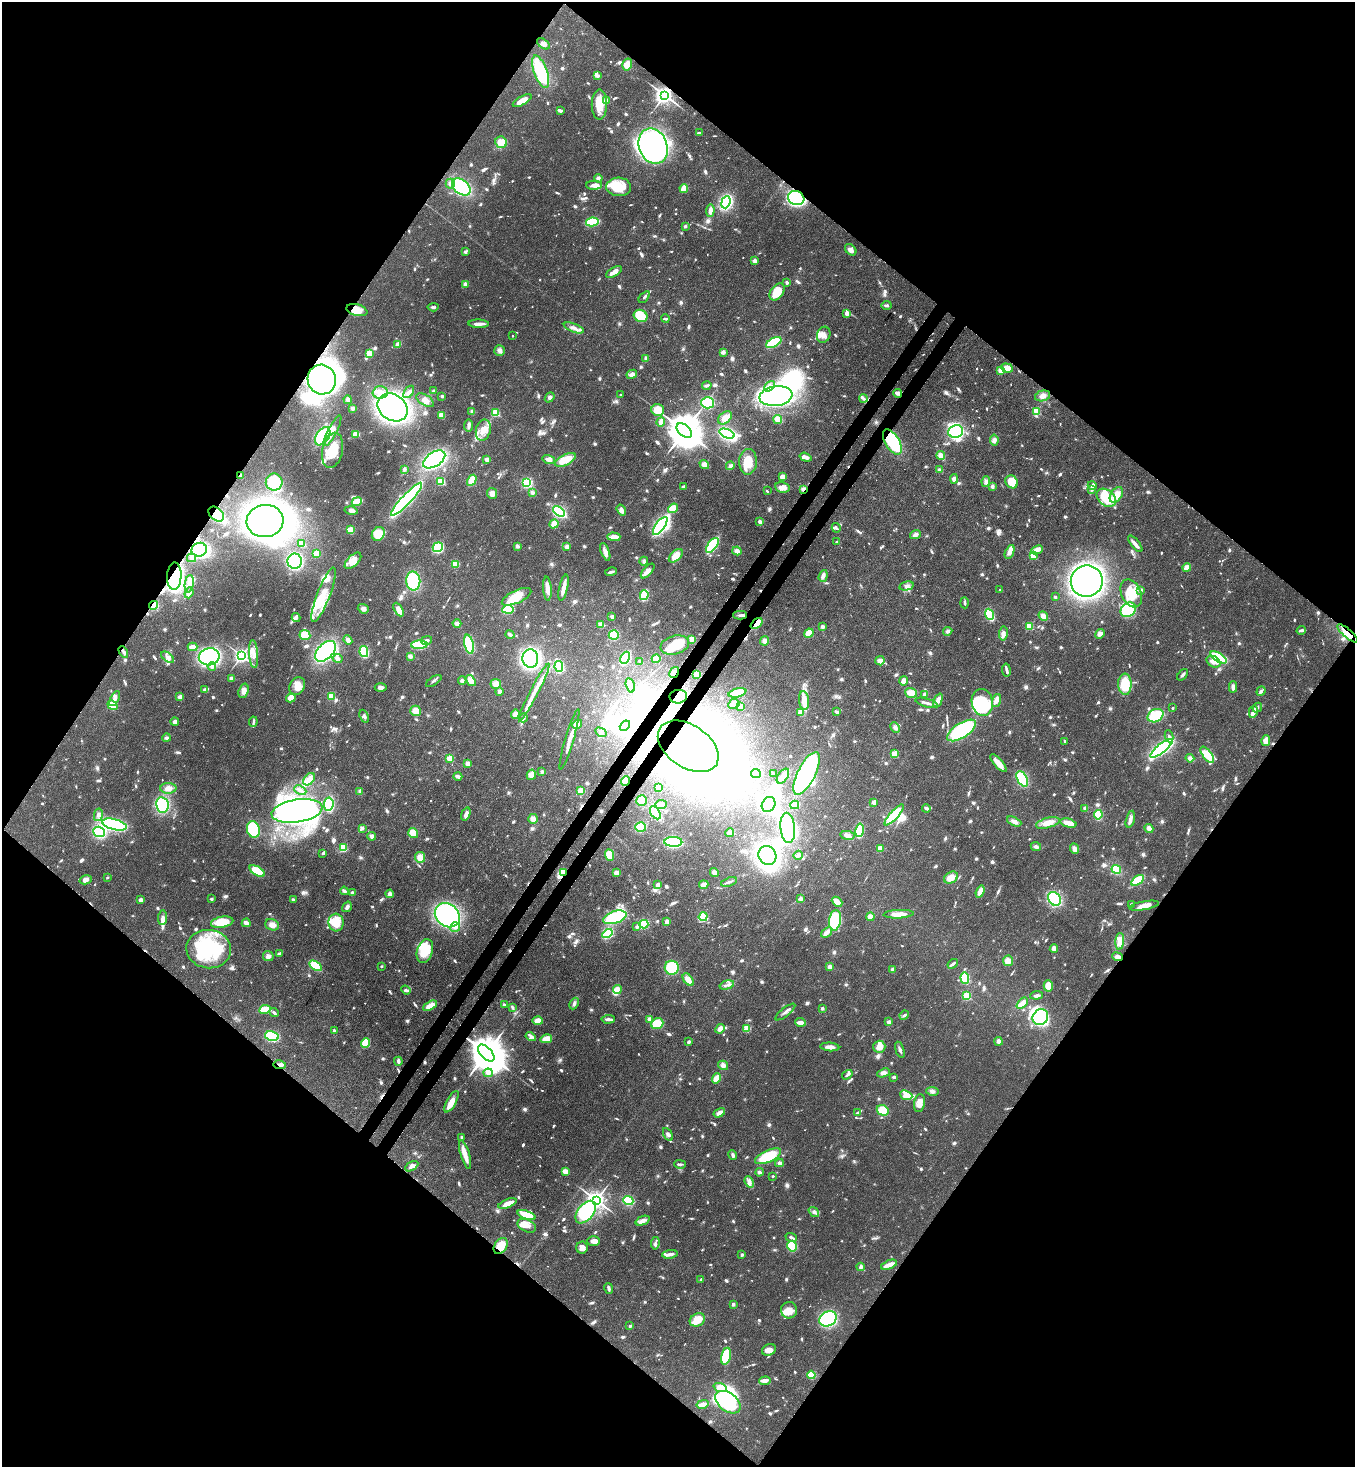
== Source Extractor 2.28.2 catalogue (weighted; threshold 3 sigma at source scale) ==
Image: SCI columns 364-5774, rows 60-5918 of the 5999 x 5977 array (HDU 1 of 3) = the unmasked area's bounding box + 8 px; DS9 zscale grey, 4 x 4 block average (1 PNG px = mean of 4 x 4 image px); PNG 1357 x 1469 px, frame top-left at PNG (2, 2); each listed source drawn as its Kron ellipse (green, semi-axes under 4 px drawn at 4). Shown black and unused: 51% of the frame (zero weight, under 3 of 4 exposures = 7% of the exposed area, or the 3 px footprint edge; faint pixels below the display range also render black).
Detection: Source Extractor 2.28.2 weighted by HDU 2 'WHT'. Background 0.0707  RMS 0.004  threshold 0.0179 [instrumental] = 3 sigma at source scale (4.5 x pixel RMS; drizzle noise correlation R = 1.50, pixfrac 1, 0.05/0.05 arcsec/px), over >= 5 px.
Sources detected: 1422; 9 too faint to see at this stretch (4 x 4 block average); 47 inside a brighter object's white glare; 11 cosmic-ray / hot-pixel residue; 3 long thin detections or spike segments (spike, bleed or trail) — neither listed nor drawn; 21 coinciding with a brighter row at this scale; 104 inside a brighter listed object's ellipse — not listed separately; of the other 1227, all 500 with FLUX_AUTO >= 5.04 (the completeness limit of this list) listed and drawn (727 fainter detections not listed), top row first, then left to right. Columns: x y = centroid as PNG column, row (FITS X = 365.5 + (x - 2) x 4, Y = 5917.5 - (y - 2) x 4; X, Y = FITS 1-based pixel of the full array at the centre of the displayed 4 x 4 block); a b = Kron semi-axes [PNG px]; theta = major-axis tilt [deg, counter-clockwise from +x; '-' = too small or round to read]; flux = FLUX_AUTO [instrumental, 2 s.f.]
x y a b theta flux
543 44 7 4 -38 9.1
627 65 6 5 - 29
541 72 17 6 -70 130
598 76 3 2 - 12
664 95 3 3 - 1500
522 101 10 4 28 32
606 101 2 2 - 57
599 105 15 7 90 40
560 110 4 3 - 6.7
699 133 3 2 - 5.7
501 142 6 5 - 26
653 146 18 14 -68 670
598 178 4 3 - 7
450 184 5 4 - 8.6
594 185 8 4 1 14
461 187 10 7 -37 230
619 187 12 9 -3 61
684 188 4 4 - 24
796 198 8 7 - 250
726 202 6 4 69 230
710 210 6 3 86 16
592 222 6 3 11 120
685 226 2 2 - 21
851 250 6 4 -43 13
465 252 4 3 - 5.6
754 261 4 3 - 8
614 272 9 3 30 19
787 283 3 2 - 6.1
465 284 4 4 - 5.1
777 292 9 6 53 52
644 297 7 2 51 5.8
886 305 5 2 - 6.9
433 307 5 3 - 5
357 310 11 5 -15 29
847 313 3 3 - 12
641 316 7 6 - 76
665 319 4 2 - 5.3
479 324 10 3 -2 16
574 328 10 4 -21 14
824 335 8 6 71 14
513 336 2 2 - 5.5
774 342 8 4 29 110
398 344 3 3 - 22
499 350 5 5 - 10
723 352 3 3 - 11
369 353 4 4 - 24
646 358 4 3 - 8.2
1007 368 6 4 -20 20
1000 370 2 2 - 35
632 374 5 4 - 9.8
322 380 15 14 - 1000
707 385 5 2 - 6.1
770 386 6 4 48 12
434 391 3 2 - 7.3
380 392 8 6 2 23
409 392 7 3 55 8.1
897 393 4 3 - 6.2
620 395 3 2 - 5.8
442 396 2 2 - 20
776 396 16 10 8 530
1043 396 8 5 15 13
550 397 5 4 - 6.7
864 398 4 2 - 5.4
348 400 4 3 - 9
425 400 10 5 -34 15
708 403 6 5 - 150
393 407 16 13 -34 850
352 408 4 3 - 5.9
658 410 6 5 - 39
472 411 4 3 - 5.3
1036 411 2 2 - 170
495 413 2 2 - 220
441 415 4 3 - 28
725 418 8 5 42 16
778 419 4 3 - 23
661 422 5 3 - 15
469 426 6 2 83 8.4
483 430 11 7 77 30
332 431 17 4 62 26
684 431 9 5 -39 9700
956 431 8 6 9 230
356 434 4 3 - 23
727 434 8 4 -21 230
323 436 10 6 55 200
994 440 5 4 - 11
892 442 14 7 -59 230
332 450 18 10 79 69
941 455 4 3 - 15
806 457 6 3 -19 12
434 459 12 7 33 380
487 459 4 3 - 9.2
549 459 6 4 -16 14
565 460 11 5 26 42
748 462 13 9 88 52
704 464 5 4 - 15
730 466 4 3 - 6
405 469 4 3 - 6.1
939 470 4 3 - 6.3
240 476 3 2 - 7.4
782 477 4 3 - 16
954 479 5 4 - 9.7
472 480 6 3 60 42
441 481 2 2 - 170
986 481 5 4 - 7.3
274 482 8 8 - 80
1012 482 7 5 -52 51
527 483 4 3 - 97
992 486 3 3 - 9.2
1092 486 4 4 - 7.8
683 487 2 2 - 9.4
782 487 7 5 -8 21
803 489 4 3 - 6
1092 489 4 3 - 5.4
767 491 3 2 - 5.2
492 493 6 5 - 14
532 493 4 4 - 5.2
1116 495 9 5 56 34
1106 498 11 7 -38 63
406 499 22 4 47 630
357 502 5 3 - 72
673 508 5 4 - 34
351 510 7 4 -12 10
621 510 6 3 -55 14
559 511 7 3 -33 250
216 514 9 6 -42 120
265 521 18 16 8 1100
760 522 4 3 - 6.7
554 524 4 4 - 26
660 526 10 4 53 310
836 528 5 2 - 6.2
351 530 4 4 - 24
378 534 7 6 - 61
915 535 5 4 - 8.2
614 537 6 3 -1 21
836 542 2 2 - 10
302 543 4 3 - 13
1135 544 10 2 -50 16
712 545 9 4 53 160
517 546 4 3 - 5.5
567 546 3 3 - 13
438 547 5 4 - 140
199 550 7 7 - 280
1037 550 6 3 25 23
737 551 4 4 - 12
605 552 9 3 -68 14
1010 552 7 3 65 17
316 554 3 3 - 31
676 556 8 5 42 29
1033 556 2 2 - 130
191 558 4 3 - 13
295 561 7 7 - 220
353 561 10 5 44 32
644 561 4 4 - 5.8
455 564 4 3 - 35
1187 568 4 4 - 19
648 571 9 3 48 15
611 572 6 2 14 8.3
174 576 13 7 87 350
823 576 6 3 72 12
413 581 9 7 -81 120
1087 581 16 16 - 890
189 584 9 4 80 19
907 586 7 4 13 11
547 588 12 3 -85 25
564 588 13 2 77 29
1000 590 2 2 - 5.3
1141 590 3 2 - 7.7
189 593 5 2 - 19
1131 593 15 9 -65 67
324 595 29 6 69 56
644 595 5 3 - 86
517 597 16 6 24 58
1055 597 2 2 - 7.8
965 603 5 2 - 5.1
154 605 4 3 - 52
363 609 5 4 - 11
399 609 7 3 -60 28
508 609 5 4 - 140
1128 610 8 6 42 120
990 614 6 3 -67 120
740 615 7 2 -1 7.6
1043 616 5 4 - 11
612 617 3 2 - 7.9
296 618 4 3 - 5.8
457 624 4 3 - 10
757 624 7 3 40 59
601 625 3 3 - 18
1030 626 2 2 - 170
822 627 3 3 - 7.1
1301 630 5 3 - 6.2
948 631 5 3 - 6.1
809 633 5 4 - 31
510 634 4 3 - 9.2
1003 634 7 4 83 10
1100 634 5 4 - 11
1348 634 13 3 -40 33
305 635 5 5 - 43
614 635 5 5 - 36
692 639 4 3 - 12
348 640 5 3 - 13
426 640 5 4 - 7.3
765 641 4 4 - 10
469 644 9 4 -78 140
419 645 8 3 1 120
675 645 15 9 15 54
193 647 5 3 - 23
325 651 12 7 45 320
123 652 6 2 -61 7.6
364 652 5 3 - 130
253 654 14 4 -86 22
242 656 2 2 - 960
410 656 4 4 - 7.8
168 657 7 3 -36 7.7
209 657 10 8 12 330
1219 657 9 4 -30 120
338 658 5 4 - 6.5
530 658 9 8 - 410
625 658 6 3 61 210
656 659 4 4 - 22
640 661 2 2 - 6.5
880 661 4 4 - 12
1213 662 7 5 -32 19
212 666 4 4 - 7.5
559 666 5 3 - 140
1006 670 6 2 -82 7
674 673 6 3 59 11
697 674 3 3 - 38
1183 675 7 2 51 5.3
231 678 4 3 - 5.1
434 681 9 2 32 5.2
462 681 4 3 - 7.5
471 681 6 3 -52 22
904 681 5 4 - 16
496 684 5 5 - 20
1125 684 10 6 -88 92
630 685 7 3 -75 7.4
297 686 9 7 61 24
381 687 6 3 -2 11
1233 687 5 3 - 10
205 690 2 2 - 41
243 691 7 5 72 16
499 691 4 3 - 6.7
1261 691 5 2 - 7.1
534 692 32 3 62 33
737 693 9 4 15 58
911 693 6 4 -20 25
925 694 4 3 - 7.6
331 696 2 2 - 140
180 697 4 3 - 9
678 697 9 7 7 99
115 698 8 4 62 12
291 698 5 4 - 23
938 700 7 3 65 21
996 700 7 4 74 16
804 701 9 5 -82 23
982 702 13 10 -81 170
927 703 11 2 -15 12
734 704 6 5 - 11
113 705 5 4 - 40
741 706 4 3 - 8.1
1257 707 5 3 - 5.7
1173 708 2 2 - 9.8
416 711 5 5 - 28
1253 711 6 4 78 13
836 712 4 2 - 9.1
800 713 3 2 - 32
515 714 5 4 - 15
364 716 7 3 -67 6.3
1155 716 8 6 27 100
523 718 4 2 - 5.1
175 722 4 4 - 7.5
253 722 5 2 - 5.4
577 724 5 3 - 32
625 726 6 4 42 190
895 727 5 4 - 7
961 730 16 7 33 200
601 732 6 4 -30 8.5
1169 736 6 2 -80 6.1
166 738 4 4 - 5.4
569 739 31 3 74 26
1065 741 3 2 - 5.8
1266 741 5 3 - 25
688 746 34 21 -34 2100
1161 748 14 4 39 360
894 754 2 2 - 130
1207 755 9 4 -53 85
450 758 2 2 - 140
1190 758 4 4 - 8.4
467 763 4 3 - 9.8
998 763 11 3 -49 31
542 771 2 2 - 9.9
807 773 23 8 63 450
756 774 5 3 - 83
773 774 2 2 - 11
531 775 5 4 - 20
783 776 8 5 56 19
458 777 4 3 - 8.7
309 779 7 4 52 16
1022 779 8 5 -61 140
625 781 5 4 - 23
168 788 8 5 1 17
658 788 3 3 - 20
300 790 6 2 -24 8.2
581 791 3 3 - 42
360 792 3 2 - 12
641 801 5 5 - 24
874 802 4 3 - 7.7
329 804 7 4 84 130
769 804 8 6 58 200
162 805 8 6 -80 190
661 805 5 4 - 10
795 805 4 2 - 61
926 808 4 3 - 7
1085 808 4 3 - 7.1
297 811 25 11 9 670
655 813 7 4 -56 120
466 814 7 3 71 12
98 815 6 3 79 8.4
894 815 13 4 48 110
1098 815 5 3 - 77
533 819 5 4 - 15
1130 819 9 2 76 18
1014 821 7 4 -25 11
1048 823 12 5 15 27
1068 823 8 4 -14 26
114 824 12 5 -14 330
640 827 5 5 - 84
362 828 4 4 - 5.7
788 828 15 7 -85 250
1149 828 4 3 - 12
253 829 8 6 -73 120
860 830 7 3 80 120
99 832 6 5 - 150
413 833 5 4 - 28
729 833 4 4 - 8.5
847 835 7 4 -10 13
372 836 4 4 - 7.4
673 842 9 5 -2 170
1036 847 5 3 - 7.5
343 848 2 2 - 83
880 848 3 3 - 29
1075 849 5 4 - 12
323 853 3 2 - 5.5
610 855 6 4 -66 35
767 855 10 8 -59 480
798 855 5 3 - 7.2
420 857 5 5 - 22
1116 869 5 4 - 50
257 871 8 4 -31 58
563 873 4 3 - 45
617 873 4 3 - 16
714 873 5 4 - 8.9
107 877 2 2 - 9.7
951 878 7 5 31 24
86 880 6 4 15 12
1137 880 7 3 35 110
729 882 8 2 18 6.4
658 885 4 3 - 9.5
704 885 5 3 - 15
344 891 4 3 - 6.5
980 892 6 3 69 34
352 893 4 3 - 5.9
390 894 4 3 - 8.5
211 899 2 2 - 5.1
800 899 4 3 - 7
1054 899 7 5 -57 210
141 900 4 3 - 7.5
293 900 3 2 - 5.6
837 902 6 3 -40 26
1131 905 3 2 - 5.7
1144 906 15 4 10 31
347 907 6 3 56 7
899 914 15 3 2 31
447 915 13 11 -40 390
615 917 12 6 18 140
703 917 5 4 - 53
870 917 4 4 - 14
162 918 7 3 84 11
835 920 10 6 81 120
222 922 11 5 10 58
667 922 3 3 - 11
246 923 4 2 - 19
336 923 9 7 -86 47
644 924 4 3 - 77
272 925 7 5 -21 17
637 926 4 3 - 6.6
455 927 5 5 - 11
827 932 6 3 38 15
607 933 5 4 - 110
1120 941 8 4 85 25
209 949 22 19 -6 190
1054 949 4 3 - 15
425 951 12 8 72 75
279 954 3 2 - 8.8
268 956 5 5 - 10
1118 957 5 3 - 12
1008 961 5 5 - 16
953 964 5 2 - 6.8
316 966 7 3 -33 92
381 966 2 2 - 5.9
830 967 3 3 - 11
672 968 7 7 - 89
893 969 3 3 - 7.7
965 978 6 4 -85 74
688 980 7 4 -53 20
727 985 7 2 16 5.8
1048 986 6 4 89 32
406 990 5 3 - 5.9
617 990 4 4 - 26
1036 995 6 3 5 8
967 996 2 2 - 210
1022 1003 6 3 44 21
574 1004 6 3 66 6.6
504 1005 3 2 - 6.4
430 1006 7 4 28 24
512 1007 3 2 - 6.6
822 1008 2 2 - 20
265 1009 6 3 10 74
274 1012 5 2 - 5.8
785 1012 12 2 38 9.5
904 1015 5 2 - 5.2
1040 1017 8 7 - 230
608 1019 7 3 5 7.5
649 1019 2 2 - 38
538 1021 5 3 - 35
801 1022 5 2 - 27
889 1022 3 3 - 7.1
657 1024 6 5 - 55
747 1028 4 3 - 29
720 1029 5 4 - 10
334 1031 3 2 - 5.5
272 1036 7 5 -12 160
531 1037 5 4 - 9.1
546 1039 6 3 12 40
999 1041 4 3 - 11
689 1042 3 2 - 7.6
366 1043 5 3 - 91
830 1047 9 3 -5 18
879 1047 6 6 - 25
900 1050 8 3 -73 7.4
486 1053 10 5 -46 10000
398 1061 4 3 - 8.1
280 1065 6 3 -9 6.2
723 1065 5 4 - 12
488 1073 4 3 - 7
883 1073 6 4 21 11
847 1075 6 2 33 6.3
894 1077 2 2 - 5.6
717 1078 5 3 - 28
932 1091 6 4 -9 8.4
906 1095 6 4 -22 24
451 1102 12 4 61 32
919 1103 9 5 81 20
883 1110 6 5 - 47
719 1113 6 3 31 13
858 1113 3 2 - 5.9
668 1134 7 3 -59 6.9
462 1137 2 2 - 7.9
465 1154 15 4 -73 25
733 1155 5 3 - 6
768 1156 14 6 23 95
779 1163 4 4 - 6.9
680 1164 6 2 -2 5.3
412 1166 7 3 30 12
565 1171 3 2 - 38
759 1172 4 3 - 5.2
773 1176 2 2 - 9.3
749 1182 6 3 -68 8.6
596 1200 3 3 - 1700
628 1200 5 4 - 100
507 1204 10 4 21 23
586 1212 13 7 50 220
814 1212 6 3 -40 6.5
527 1215 9 4 -21 50
643 1221 7 4 21 11
527 1226 10 6 -27 24
791 1237 6 2 -21 7.1
593 1241 6 5 - 15
655 1243 6 3 83 5.6
501 1246 9 6 56 38
792 1246 5 5 - 110
582 1248 6 6 - 15
670 1254 8 3 7 13
742 1255 2 2 - 19
889 1265 8 3 21 22
861 1267 4 3 - 7.4
701 1280 2 2 - 15
609 1288 6 2 -78 7
733 1304 2 2 - 23
789 1310 8 8 - 25
828 1319 9 7 29 260
697 1320 8 6 28 49
630 1326 2 2 - 14
769 1350 7 5 21 22
726 1356 8 5 76 92
811 1375 4 4 - 31
765 1381 6 4 3 14
720 1387 7 4 -20 35
728 1402 14 9 -37 220
702 1404 6 2 13 25
Overlapping masked pixels (flux is a lower limit): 24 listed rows (the first 20) at x y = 664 95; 796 198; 357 310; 322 380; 892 442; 240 476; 803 489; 216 514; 199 550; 174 576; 154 605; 740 615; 757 624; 1348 634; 123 652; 674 673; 678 697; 688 746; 625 781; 563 873
Diffuse or blended objects may show on this block-average render without a row.